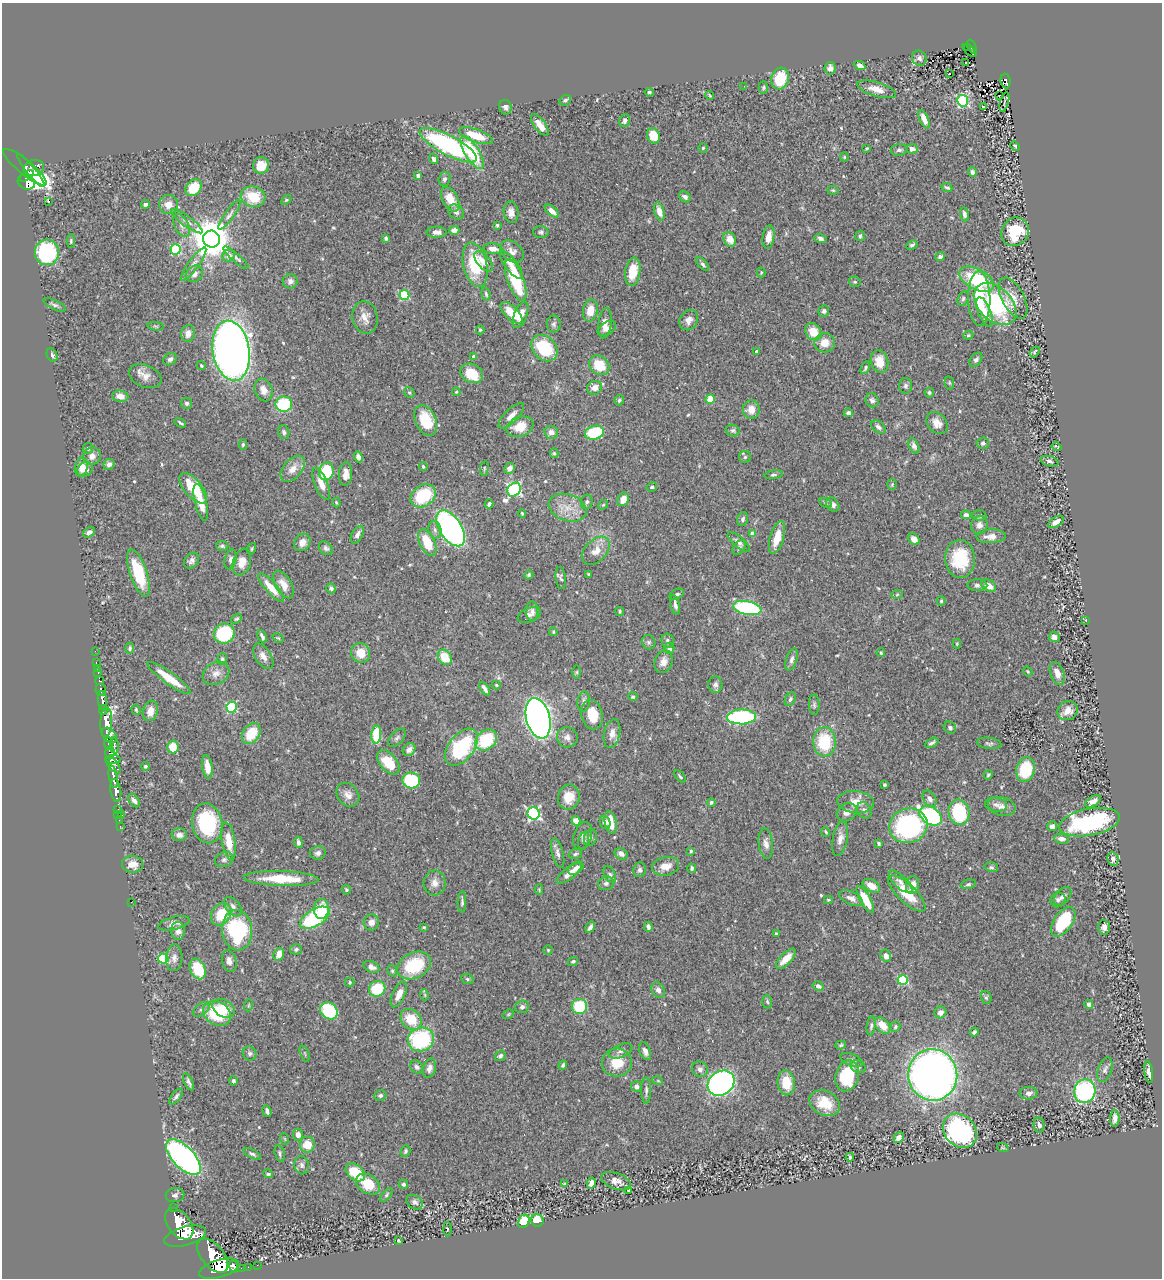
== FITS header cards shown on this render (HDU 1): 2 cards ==
NAXIS1  =                 1160
NAXIS2  =                 1276

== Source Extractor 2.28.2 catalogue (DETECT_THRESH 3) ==
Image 1160 x 1276 px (HDU 1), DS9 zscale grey, 1 PNG px = 1 image px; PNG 1164 x 1280 px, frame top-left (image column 1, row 1276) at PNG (2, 3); each listed source drawn as its Kron ellipse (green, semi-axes under 4 px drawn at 4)
Background 0.599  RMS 0.029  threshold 0.086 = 3 sigma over >= 5 px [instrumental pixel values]
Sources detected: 533; of the 533, the 500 brightest by FLUX_AUTO listed and drawn (33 fainter detections omitted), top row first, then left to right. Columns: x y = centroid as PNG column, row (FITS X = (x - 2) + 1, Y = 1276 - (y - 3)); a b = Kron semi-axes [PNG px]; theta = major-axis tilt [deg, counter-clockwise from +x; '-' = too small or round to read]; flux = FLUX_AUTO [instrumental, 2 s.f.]
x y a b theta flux
972 47 7 3 -70 72
967 48 3 2 - 17
970 50 8 3 -40 42
919 58 8 7 - 7
966 62 2 2 - 3.3
860 66 6 4 -27 12
830 68 6 5 - 9.8
949 74 3 3 - 28
780 79 11 8 74 68
1005 81 7 5 -83 120
744 86 2 2 - 2
763 87 6 4 88 3.1
877 89 20 7 -17 22
649 92 4 3 - 2.9
710 95 4 3 - 1.9
1000 95 3 2 - 2.3
565 100 6 5 - 4
963 101 6 5 - 220
1004 102 10 3 75 2.3
505 107 7 6 - 6.8
983 107 3 3 - 65
924 119 10 4 -65 18
625 121 6 5 - 5.4
540 125 13 5 -54 19
476 136 18 6 -19 46
653 136 8 6 -65 44
448 145 32 9 -28 350
1015 146 5 3 - 2.4
703 148 5 4 - 2.4
867 148 4 3 - 2.1
912 149 5 4 - 10
899 150 8 6 3 5.5
472 153 19 7 -58 110
844 157 4 4 - 2
434 159 5 4 - 5.2
261 165 8 8 - 26
25 167 27 7 -39 370
34 168 10 8 12 430
31 171 21 3 -51 330
972 172 5 4 - 7.2
418 175 4 3 - 5.6
27 176 8 4 34 300
444 179 7 5 73 5.2
26 182 9 7 -26 360
947 187 5 3 - 3.2
193 188 9 7 49 54
833 190 6 4 -7 2.3
253 197 12 10 -14 54
685 197 6 5 - 7.4
450 199 13 7 -61 29
286 200 6 3 44 2.6
48 201 3 3 - 56
146 204 4 3 - 8.2
169 205 9 9 - 18
552 211 8 4 -41 14
456 212 8 6 -39 6.5
511 212 11 7 -83 12
659 212 9 5 -73 16
964 214 7 4 -77 6.9
229 215 18 4 55 7.9
187 221 19 5 -37 10
182 225 12 6 -61 9.5
497 225 3 3 - 2.5
454 230 5 4 - 10
437 232 10 5 -2 8.9
541 232 7 6 - 4.9
1015 232 15 13 53 84
860 236 5 4 - 3.7
768 237 11 6 81 17
386 238 4 3 - 3.5
820 238 6 4 -16 7.1
212 239 8 8 - 6100
730 239 8 6 -62 19
71 241 6 4 90 2.8
912 245 6 4 28 3.9
176 249 5 5 - 150
493 249 9 5 -4 15
512 251 13 9 -41 13
47 252 13 12 - 190
229 255 6 5 - 11
940 257 5 4 - 4.4
236 258 16 4 -41 6
484 261 12 6 -47 14
194 264 20 5 54 12
703 264 8 4 -48 4.6
475 265 22 11 -77 94
511 265 17 6 -52 18
633 272 14 7 81 43
761 272 5 4 - 2.2
194 274 9 7 38 8.6
977 279 19 10 -29 120
516 280 22 8 -69 110
290 281 7 7 - 8.7
855 282 6 5 - 3.5
486 294 7 4 -75 3.7
404 295 5 5 - 130
1013 298 22 11 -62 26
963 299 7 5 72 4.4
979 299 27 11 -89 66
995 304 25 16 -45 220
54 305 12 4 -25 5
590 310 11 7 79 25
824 311 6 5 - 5.2
984 312 15 6 -68 20
511 313 14 6 -44 42
521 315 14 6 68 23
365 317 16 12 -78 18
689 320 10 9 - 12
605 323 15 6 83 17
554 324 8 7 - 5.6
156 326 8 3 -5 3
607 328 10 6 31 9.3
480 330 4 4 - 2.3
813 332 9 7 -52 36
188 333 8 7 - 15
968 335 5 4 - 2.5
825 343 10 9 - 23
544 348 15 11 -47 110
231 351 30 18 -81 1800
756 351 4 3 - 4.1
1034 352 6 3 57 2.8
52 355 7 5 -64 4.9
474 357 4 3 - 13
170 359 7 5 36 7
976 360 8 5 53 4.9
880 362 11 8 -75 32
599 365 11 9 -41 50
201 366 5 4 - 2.5
865 368 6 4 63 3.2
472 373 12 9 -27 52
145 376 17 11 -22 18
949 383 7 5 -83 2.5
906 386 8 6 88 5.5
594 388 7 6 - 16
263 390 11 9 -70 15
409 392 6 4 -49 2.9
456 392 4 4 - 1.9
929 393 5 4 - 3.1
120 396 8 5 -8 13
710 399 5 4 - 33
619 400 5 5 - 3.1
872 400 7 6 - 5.8
187 403 5 5 - 3.7
284 404 8 7 - 110
751 409 9 8 - 19
848 413 4 4 - 5.7
511 416 17 6 45 14
426 420 16 10 -67 64
180 423 6 2 -32 3
937 423 12 9 -46 15
520 427 14 9 21 38
878 427 8 5 -38 6.5
733 431 7 5 -23 4.2
284 432 7 5 -74 4.8
551 432 7 6 - 9.6
594 433 10 6 15 110
983 443 6 5 - 4.4
243 445 5 4 - 3.5
914 446 8 5 -67 6.1
1056 447 5 2 - 2.5
88 448 5 5 - 3.4
554 453 5 4 - 2.8
92 456 9 8 - 11
358 457 5 4 - 6.1
745 457 6 6 - 3.7
1049 461 9 5 -15 4.8
109 464 6 5 - 7.3
423 466 4 3 - 2.5
81 467 9 6 79 15
484 468 7 3 83 2.3
510 468 6 5 - 9.3
85 469 8 6 40 14
293 469 15 9 48 19
326 471 9 7 78 83
346 474 12 6 87 14
773 475 9 4 9 3.9
321 484 17 6 -67 19
892 484 5 4 - 2.5
652 487 5 4 - 3.2
193 488 19 8 -49 84
514 490 7 6 - 380
423 496 13 10 36 100
623 499 7 5 66 19
201 502 19 6 -76 28
587 502 7 6 - 4.6
336 503 5 3 - 2.6
825 503 7 4 -28 3.6
489 504 4 3 - 5.1
603 505 5 4 - 2.5
833 505 7 6 - 6.7
568 508 20 13 -18 33
522 513 4 3 - 2.2
966 515 5 4 - 7
979 515 7 5 -9 3.7
743 519 7 5 77 5
1056 522 9 5 32 15
979 525 9 8 - 9.5
451 528 20 11 -57 630
435 530 9 6 -76 6.9
89 532 6 4 34 6.5
753 533 4 4 - 20
357 535 9 5 62 9.5
991 536 15 7 2 15
777 538 17 7 73 36
914 539 6 5 - 16
302 542 9 7 58 17
739 542 14 5 -39 7.7
427 543 14 7 -65 50
222 546 6 5 - 4.6
739 547 8 5 53 4.3
326 548 8 6 -44 4.9
252 549 6 3 70 2.4
596 551 17 11 47 22
231 559 10 6 77 6
960 559 19 15 -89 86
192 561 8 6 47 7.4
242 562 13 8 73 23
139 573 24 8 -72 82
589 574 3 2 - 2.2
529 575 5 4 - 2.8
561 578 11 5 -83 4.6
283 584 15 8 -59 18
977 585 10 6 0 6
989 586 8 5 -30 18
271 588 18 5 -49 28
331 588 5 4 - 4.1
677 594 8 4 27 4.2
897 595 6 4 3 2.8
941 601 5 3 - 2.9
675 605 10 4 -76 7.7
747 608 14 7 -12 210
532 611 10 6 89 7.9
620 611 4 4 - 2.8
529 615 12 7 23 8.2
237 619 6 4 36 2.9
1086 620 4 3 - 2
553 632 4 3 - 2.2
224 634 10 10 - 120
262 636 7 3 -62 5.5
1054 637 5 5 - 10
278 638 6 3 -36 2.1
667 641 7 6 - 5.6
649 642 7 6 - 4.3
957 644 5 4 - 2.1
130 648 5 4 - 3.8
669 648 6 5 - 5.7
95 651 2 2 - 5.7
361 653 10 9 - 28
881 653 4 3 - 2.4
263 656 14 8 -58 14
445 657 8 6 -54 44
222 659 6 5 - 4.2
792 659 11 5 73 7.3
96 662 3 2 - 16
663 662 11 8 67 14
97 668 2 2 - 7.6
98 672 3 2 - 28
577 672 6 4 89 2.6
1028 672 5 3 - 1.9
216 673 14 10 31 15
1057 673 12 6 -70 17
169 678 26 6 -36 50
100 681 4 3 - 130
496 685 4 3 - 2.5
715 685 8 7 - 6.8
485 689 7 3 -59 6.4
101 690 6 5 - 280
633 697 5 4 - 2.7
790 699 7 5 62 4.8
102 701 10 4 -81 1400
584 702 10 6 85 7.3
814 705 10 5 -89 4.6
232 707 5 5 - 170
103 710 5 3 - 450
136 710 5 3 - 2.8
150 711 10 7 75 18
1068 711 10 9 - 20
592 715 15 10 -79 47
741 717 14 7 2 230
538 718 20 12 -76 1300
106 722 15 6 86 2900
950 728 6 5 - 5.1
251 733 11 8 56 52
612 733 14 8 78 14
376 734 9 5 85 70
109 735 8 6 -48 1200
567 737 10 10 - 11
397 738 11 6 48 5.4
486 740 12 9 40 100
824 742 15 11 -88 91
108 743 6 4 88 380
932 743 7 4 29 4.9
989 743 12 5 -8 4.9
114 745 8 4 -87 270
173 747 6 5 - 34
461 747 21 12 51 140
409 749 7 5 48 11
110 753 6 4 86 580
113 760 7 4 -1 580
388 762 14 8 -50 58
113 765 10 5 -50 560
145 766 4 4 - 3.3
207 767 12 5 -82 22
1025 770 12 9 74 87
988 775 5 4 - 3
680 776 7 3 -48 2.6
113 777 11 4 -80 1300
411 780 9 8 - 110
884 785 3 3 - 2.7
116 790 12 5 -82 1600
348 795 13 10 -52 15
569 797 12 10 78 27
930 799 9 6 -57 7.4
134 800 7 5 -52 6.7
1093 801 9 5 32 14
711 802 4 4 - 3.7
856 802 18 11 -5 24
996 805 11 7 -7 8
1002 806 14 9 -13 14
118 809 3 2 - 27
864 810 8 7 - 6.9
847 812 10 8 32 12
959 812 13 10 -78 150
534 813 6 6 - 360
118 814 3 2 - 15
122 815 3 2 - 62
931 816 12 8 -32 270
119 820 2 2 - 15
576 821 5 4 - 24
605 822 6 5 - 6.6
611 822 11 6 -76 39
1089 822 31 13 11 260
207 823 20 15 -79 170
120 826 3 2 - 9.5
908 826 19 17 19 340
1052 826 5 5 - 6.6
826 832 5 3 - 2.4
179 835 7 6 - 9.7
582 836 14 9 71 8.9
590 838 9 6 71 5.7
840 839 17 7 79 15
1061 839 7 5 -9 9.1
229 841 19 6 -81 37
584 841 9 5 76 6.3
298 842 5 4 - 6.4
879 843 4 4 - 3.1
766 844 15 7 -83 12
691 851 4 4 - 2.7
318 853 8 6 11 6.4
558 853 15 5 -75 8.6
575 854 7 5 19 3.7
621 854 7 5 -30 9.3
1113 859 7 5 -83 7.1
224 860 9 7 24 6.7
133 864 10 8 -4 20
666 866 13 9 12 22
991 867 7 5 -14 3.8
576 868 8 5 33 8.3
692 868 5 3 - 4.2
640 870 7 6 - 5.9
569 873 15 5 38 16
610 875 9 5 -63 4.8
281 879 37 7 -2 72
900 882 15 6 -43 10
435 883 12 11 - 15
606 883 8 6 15 5.8
968 884 8 4 12 3.6
913 885 9 6 78 19
871 886 9 6 -30 21
346 890 5 4 - 3.7
539 890 5 4 - 2.2
907 893 24 9 -44 59
1063 896 11 6 50 8.2
851 898 13 6 -25 11
865 899 15 5 -61 42
828 900 4 3 - 2.1
1058 900 8 7 - 6
131 902 2 2 - 35
462 902 10 3 88 4.3
233 907 11 7 -52 7.6
321 909 10 7 87 58
221 914 12 9 58 54
315 918 17 8 31 200
371 922 8 7 - 14
1063 922 17 9 54 94
174 923 16 6 14 12
424 927 4 3 - 1.9
590 927 6 3 57 6.8
648 927 5 4 - 6.7
1104 927 7 6 - 9.1
237 930 20 15 -85 200
178 931 9 7 -87 9.5
776 934 3 3 - 2.4
296 949 6 5 - 4.1
548 950 4 4 - 2
279 954 6 5 - 16
886 956 6 5 - 11
163 958 5 5 - 100
174 958 13 8 87 11
786 959 13 5 45 23
229 961 11 7 -75 10
573 961 5 4 - 3.6
414 966 18 12 27 98
371 967 8 5 -23 10
198 969 11 7 -67 73
392 971 6 4 -68 3
467 979 6 5 - 3.3
903 980 5 5 - 130
350 982 5 4 - 2.4
818 986 6 4 -29 8.9
377 989 8 7 - 74
658 990 8 6 -60 8.1
399 994 14 6 65 19
425 995 5 3 - 2
986 997 7 5 -75 3.6
767 1002 7 5 -85 3.5
1089 1004 4 4 - 5.9
249 1005 6 4 71 2
580 1006 7 7 - 90
522 1007 7 6 - 6.4
224 1008 12 8 -31 32
201 1009 9 5 37 6
329 1011 9 8 - 120
940 1012 6 5 - 12
217 1013 14 11 -31 99
508 1014 6 4 32 2.4
411 1019 12 9 -43 50
883 1025 9 6 -47 30
871 1026 9 4 82 4.2
895 1027 5 4 - 3.4
974 1032 5 4 - 4.4
421 1039 13 11 18 190
841 1045 5 4 - 2.6
621 1051 12 6 23 7.7
645 1051 9 5 -68 9
250 1053 7 6 - 5.4
305 1053 8 2 -69 2.2
500 1056 6 4 36 4.7
852 1060 12 5 -23 6.4
617 1063 15 14 - 41
563 1065 4 3 - 3.2
417 1067 7 6 - 5.6
858 1067 8 6 -26 6.4
429 1068 10 6 75 10
700 1069 8 7 - 7
1105 1070 13 6 72 7.3
1149 1072 11 4 -82 8.6
933 1075 26 24 -79 1800
847 1076 16 11 75 100
233 1081 4 4 - 3.7
658 1081 5 3 - 1.9
188 1082 9 3 -63 5.4
721 1083 14 11 37 820
786 1083 12 8 -82 44
636 1086 5 5 - 8.5
646 1091 13 5 -89 6.5
1085 1091 12 10 78 240
1029 1093 9 6 1 7.9
380 1095 6 5 - 4.1
176 1096 9 4 52 5.1
825 1103 16 12 -28 46
267 1111 6 3 -71 6.1
1115 1118 8 4 87 14
1039 1125 7 5 -78 6.6
960 1131 19 15 -45 360
298 1135 6 5 - 12
899 1138 5 4 - 16
285 1139 6 3 -71 2.2
307 1145 8 7 - 34
1003 1148 6 3 -18 2.3
405 1151 6 4 73 3.9
280 1153 8 5 -75 4.4
252 1154 10 4 -27 4.6
183 1157 22 10 -46 610
850 1157 4 3 - 2.8
302 1165 9 7 -75 7.1
355 1172 11 7 -40 61
268 1174 5 4 - 3.9
616 1181 15 8 -20 15
565 1183 4 4 - 2.7
591 1183 5 4 - 14
368 1184 13 9 -34 51
403 1184 5 4 - 3.9
628 1190 4 3 - 2.7
175 1195 9 7 11 5.7
386 1195 8 4 50 3.5
415 1202 9 6 -34 6.9
173 1208 3 3 - 100
537 1220 6 6 - 32
524 1221 7 5 65 63
179 1224 18 11 -52 5500
447 1229 7 3 -87 2.3
185 1236 21 9 16 4800
398 1240 3 2 - 1.9
213 1256 20 11 -50 5900
257 1265 2 2 - 5.8
233 1266 6 2 -72 410
248 1267 2 2 - 5.8
241 1268 2 2 - 13
219 1269 20 8 17 4800
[33 fainter detections neither listed nor drawn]